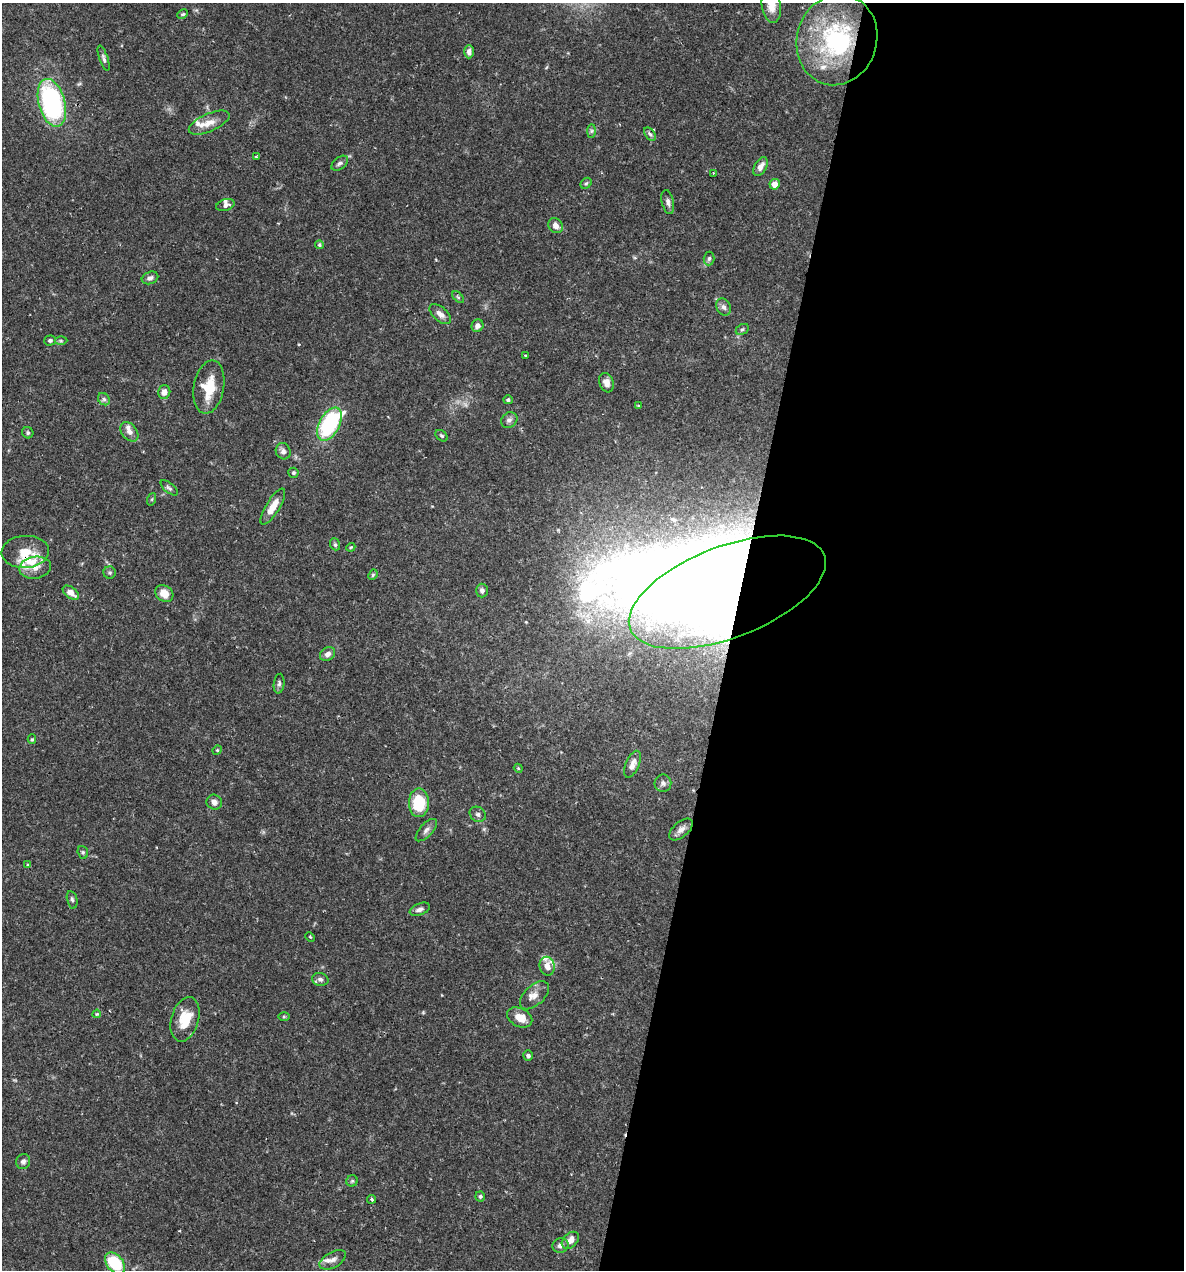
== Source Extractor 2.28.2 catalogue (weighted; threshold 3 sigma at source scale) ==
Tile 12 of 4 x 4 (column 4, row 3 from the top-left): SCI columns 3790-4971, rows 1269-2536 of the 5092 x 5073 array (HDU 1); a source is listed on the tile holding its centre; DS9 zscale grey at full resolution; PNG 1186 x 1272 px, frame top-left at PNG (2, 3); each listed source drawn as its Kron ellipse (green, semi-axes under 4 px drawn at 4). Shown black and unused: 38% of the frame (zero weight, under 2 of 3 exposures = <1% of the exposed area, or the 3 px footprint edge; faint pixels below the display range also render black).
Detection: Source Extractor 2.28.2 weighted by HDU 2 'WHT'; one run over the whole footprint, this tile lists its part. Background 0.0709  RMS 0.0039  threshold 0.0176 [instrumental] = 3 sigma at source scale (4.5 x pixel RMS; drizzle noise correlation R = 1.50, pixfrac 1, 0.05/0.05 arcsec/px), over >= 5 px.
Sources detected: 100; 2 inside a brighter object's white glare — neither listed nor drawn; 10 inside a brighter listed object's ellipse — not listed separately; the other 88 listed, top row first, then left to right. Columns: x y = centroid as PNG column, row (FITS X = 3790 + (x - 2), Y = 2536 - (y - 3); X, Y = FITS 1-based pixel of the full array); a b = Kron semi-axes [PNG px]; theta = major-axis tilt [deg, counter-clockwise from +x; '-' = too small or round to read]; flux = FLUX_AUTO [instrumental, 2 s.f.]
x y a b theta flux
771 6 17 9 -80 5.1
183 14 6 4 26 0.54
837 40 46 40 74 53
469 52 6 5 - 1.6
104 58 13 4 -71 1.1
52 103 24 13 -75 71
209 123 22 9 24 4.7
592 131 7 4 89 0.77
650 134 7 5 -53 0.98
256 157 3 2 - 0.4
340 163 9 6 37 1.3
761 167 10 6 60 2.6
713 173 2 2 - 0.28
586 183 6 5 - 0.73
775 184 5 5 - 3.3
668 202 12 6 -77 1.6
225 205 9 5 17 1.5
556 226 8 6 -50 2.3
319 245 4 4 - 0.54
709 259 7 5 85 0.86
150 278 8 6 20 1.4
458 297 7 4 -45 0.66
724 307 9 7 -63 1.5
440 314 13 7 -42 2.4
477 326 6 5 - 1.7
742 329 7 5 29 0.69
50 340 6 5 - 0.84
61 341 6 4 -1 0.65
525 355 3 2 - 0.5
606 383 10 7 -70 2.7
209 387 27 15 80 11
164 392 7 6 - 2.4
104 399 7 5 -46 0.97
508 400 5 4 - 0.87
639 406 3 3 - 0.7
509 420 9 7 35 1.6
330 424 18 10 61 40
129 432 11 7 -51 2.3
28 433 6 5 - 0.8
441 436 7 5 -39 0.68
283 451 8 7 - 1.4
293 473 5 5 - 0.92
169 488 10 5 -40 0.96
152 499 6 4 71 0.5
273 507 20 7 58 5.8
335 544 6 4 -69 0.64
351 547 4 3 - 0.37
25 552 24 16 3 10
35 568 16 11 10 3.9
110 573 6 6 - 0.76
373 575 5 4 - 0.54
482 591 7 6 - 1.2
727 592 104 46 21 600
71 593 9 5 -36 3.3
164 593 9 7 -37 4.8
328 654 8 6 34 1.9
279 684 10 5 84 1
32 739 5 4 - 0.52
217 750 5 4 - 0.47
632 764 14 6 67 2.8
518 768 4 3 - 0.36
663 783 9 8 - 1.4
214 802 8 7 - 2
419 803 14 10 89 16
478 814 8 7 - 1.2
681 829 14 7 41 2.3
426 830 14 6 47 1.6
83 852 6 5 - 0.74
28 865 4 3 - 1
72 900 9 5 -77 0.91
420 909 10 6 22 1.6
310 937 5 3 - 0.39
547 966 9 7 -77 2.8
320 979 8 6 -12 1.3
534 995 17 10 43 3.3
97 1014 4 3 - 0.61
284 1017 6 4 0 0.49
520 1017 13 9 -26 5.3
185 1019 23 13 74 10
528 1056 5 5 - 0.86
23 1161 7 7 - 1.3
352 1181 6 5 - 0.58
480 1196 5 5 - 0.8
371 1199 4 3 - 0.61
570 1240 10 7 43 3.2
560 1246 8 7 - 1.6
333 1260 14 7 29 2.7
115 1263 12 8 -51 20
Overlapping masked pixels (flux is a lower limit): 3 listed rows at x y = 52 103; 25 552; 727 592
Isophote crosses this tile's border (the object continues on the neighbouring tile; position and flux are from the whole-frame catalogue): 1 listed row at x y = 771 6